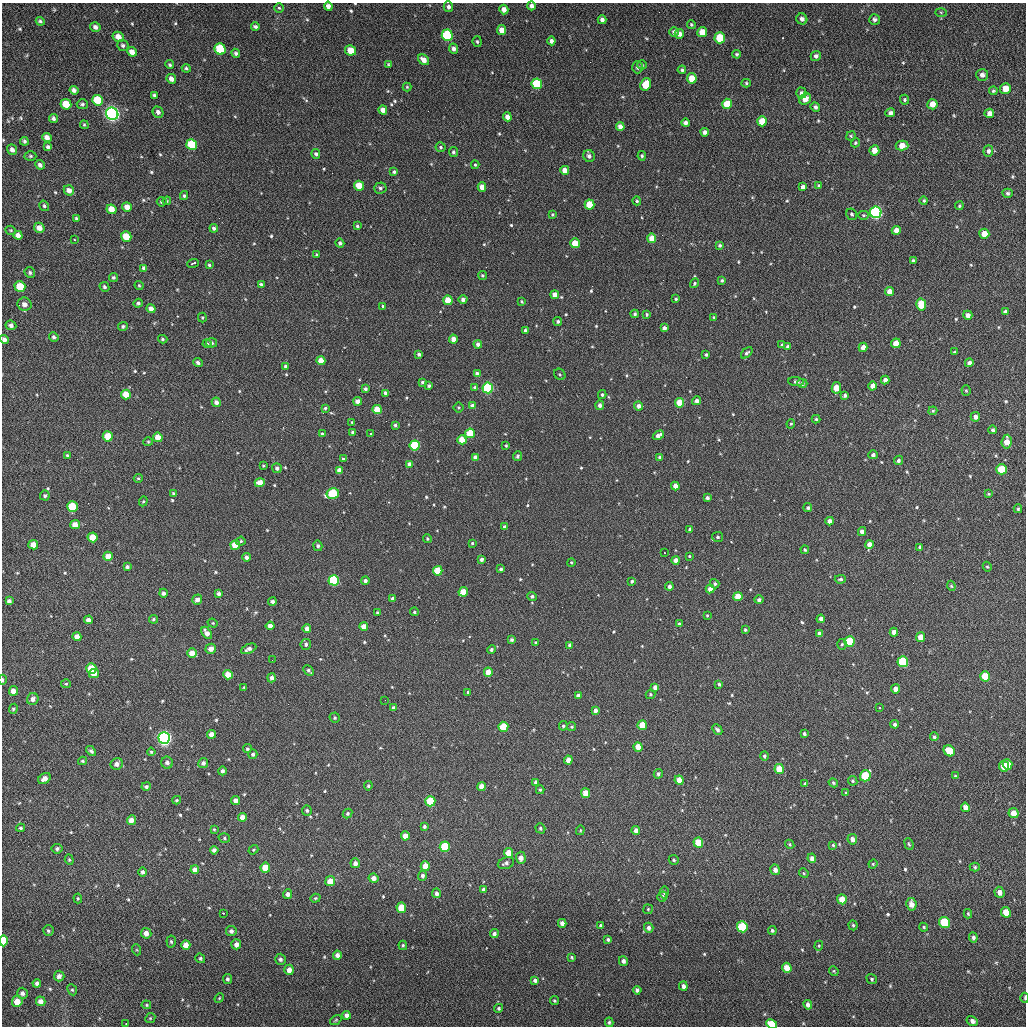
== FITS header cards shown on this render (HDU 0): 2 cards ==
NAXIS1  =                 1024 / length of data axis 1
NAXIS2  =                 1024 / length of data axis 2

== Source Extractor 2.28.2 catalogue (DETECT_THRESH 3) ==
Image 1024 x 1024 px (HDU 0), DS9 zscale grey, 1 PNG px = 1 image px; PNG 1028 x 1028 px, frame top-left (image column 1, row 1024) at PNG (2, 3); each listed source drawn as its Kron ellipse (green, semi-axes under 4 px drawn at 4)
Background 70.2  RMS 11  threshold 32.4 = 3 sigma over >= 5 px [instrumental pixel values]
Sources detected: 632; of the 632, the 500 brightest by FLUX_AUTO listed and drawn (132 fainter detections omitted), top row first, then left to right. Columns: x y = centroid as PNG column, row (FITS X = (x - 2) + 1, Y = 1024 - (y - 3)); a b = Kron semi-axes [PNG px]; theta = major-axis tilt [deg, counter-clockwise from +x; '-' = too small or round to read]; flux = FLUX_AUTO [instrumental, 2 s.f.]
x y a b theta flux
328 6 4 4 - 3100
531 6 4 4 - 2500
448 7 5 4 - 2100
279 8 5 5 - 1000
504 9 5 4 - 4500
941 12 6 4 -2 870
802 19 6 5 - 2700
875 19 5 5 - 2100
602 20 4 4 - 2800
40 21 4 4 - 1300
691 24 4 3 - 980
255 26 4 3 - 1600
95 27 5 5 - 2700
502 30 5 4 - 6600
674 32 5 4 - 2800
702 32 5 5 - 9300
679 34 5 5 - 3700
447 35 6 5 - 55000
118 37 6 5 - 5400
720 38 5 5 - 22000
551 41 4 4 - 2700
477 42 5 4 - 1200
123 45 6 5 - 1600
220 49 6 5 - 31000
453 49 5 4 - 3000
351 50 5 5 - 11000
132 52 5 4 - 4800
236 53 5 4 - 1700
737 54 4 4 - 1100
816 56 5 5 - 2300
424 60 6 4 -40 5300
388 64 4 4 - 850
170 65 4 4 - 1200
642 65 4 4 - 970
638 67 6 5 - 2000
186 68 4 3 - 1200
682 70 4 4 - 1200
982 75 6 6 - 3200
692 78 5 5 - 13000
171 79 5 4 - 4000
746 83 4 4 - 970
537 84 5 5 - 34000
646 84 6 5 - 13000
407 87 4 4 - 870
1005 88 5 5 - 7800
74 90 4 4 - 2500
993 91 4 4 - 1000
801 93 5 5 - 2500
154 95 4 3 - 1300
805 99 6 5 - 6800
98 100 6 5 - 20000
905 100 5 4 - 1100
66 104 5 5 - 15000
82 104 5 5 - 1400
727 104 5 5 - 20000
932 104 5 5 - 6900
815 107 5 4 - 2000
383 110 4 4 - 5000
158 112 6 5 - 3000
890 113 5 4 - 2600
989 113 5 4 - 4200
112 114 6 6 - 280000
507 117 4 4 - 5300
53 118 4 4 - 1800
762 121 5 5 - 12000
686 123 4 4 - 2700
84 125 4 3 - 850
620 127 4 4 - 5100
705 132 4 4 - 2700
851 136 5 4 - 860
47 137 5 4 - 4100
24 141 4 3 - 1400
855 143 5 4 - 990
192 144 5 5 - 30000
902 146 6 5 - 8500
48 147 4 4 - 1600
441 147 5 5 - 1300
12 150 5 4 - 2800
874 150 5 5 - 7100
988 151 6 5 - 2000
453 152 5 4 - 1600
316 154 5 4 - 1700
30 156 6 4 0 1300
589 156 6 5 - 2500
642 156 5 3 - 1100
40 165 5 4 - 2400
475 165 4 4 - 1100
565 170 4 4 - 6000
394 172 4 3 - 1300
359 186 5 4 - 14000
819 186 4 4 - 1300
482 187 4 4 - 7100
803 187 4 4 - 2900
380 188 6 5 - 1800
69 190 5 5 - 4600
1008 193 5 4 - 1600
184 196 4 3 - 1300
924 200 4 4 - 1000
167 201 4 4 - 840
637 201 4 4 - 1100
162 202 5 4 - 1400
589 204 5 5 - 19000
44 206 5 4 - 1200
959 206 4 3 - 880
127 207 5 4 - 5500
111 209 5 4 - 7700
876 212 6 5 - 150000
852 214 6 5 - 1500
552 215 3 3 - 990
863 215 5 4 - 920
76 218 4 3 - 1000
357 226 3 3 - 1100
39 228 5 5 - 5600
214 228 4 4 - 1800
11 230 5 4 - 860
896 230 4 4 - 4700
984 234 5 5 - 9300
18 235 5 4 - 3900
126 237 5 5 - 16000
652 238 4 4 - 11000
74 240 3 3 - 1700
340 243 4 4 - 1700
575 243 5 4 - 16000
720 245 3 3 - 1200
317 255 3 3 - 1100
913 260 3 3 - 990
193 263 6 3 20 4800
209 265 3 3 - 1100
144 268 4 4 - 2900
30 273 5 5 - 1500
482 275 5 4 - 990
113 277 4 4 - 1400
722 280 4 4 - 1200
695 283 5 4 - 1200
261 284 4 3 - 1400
139 285 4 3 - 810
20 286 5 5 - 17000
104 287 5 4 - 1700
890 291 4 4 - 6600
555 295 4 4 - 5200
676 299 3 3 - 980
448 300 5 4 - 15000
463 300 4 4 - 2600
522 302 4 4 - 990
138 303 5 4 - 1600
24 304 7 6 - 4800
921 305 6 5 - 16000
383 306 3 3 - 990
151 309 4 4 - 4500
1005 312 4 4 - 2700
635 314 4 4 - 1500
647 314 3 3 - 990
968 315 4 4 - 3600
202 317 5 4 - 810
714 317 4 3 - 930
558 321 4 4 - 1400
11 325 5 4 - 2700
123 326 5 4 - 1300
664 328 4 4 - 3100
525 330 4 3 - 1700
54 337 5 4 - 1600
4 339 4 4 - 3000
163 339 5 4 - 1200
454 339 4 4 - 6200
211 343 5 5 - 2000
896 343 5 4 - 10000
207 344 4 4 - 1200
478 344 4 4 - 2600
782 345 4 4 - 960
788 347 4 4 - 1700
863 347 5 4 - 4600
954 352 3 3 - 890
747 353 7 4 42 1600
419 354 4 3 - 1800
706 355 3 3 - 1200
321 361 4 4 - 9000
198 363 5 4 - 2300
969 363 4 4 - 3000
285 366 4 3 - 1200
477 374 4 4 - 4300
560 374 6 5 - 1300
885 380 4 4 - 3500
422 382 3 3 - 1400
796 382 8 4 -5 1400
802 383 5 4 - 1900
429 386 3 3 - 1500
873 386 4 4 - 5300
475 388 4 3 - 1900
488 388 5 5 - 82000
836 388 6 4 79 13000
365 389 3 3 - 1600
966 390 5 4 - 890
386 393 4 4 - 3100
126 394 5 5 - 14000
602 395 4 3 - 1200
845 395 4 4 - 1800
358 401 4 4 - 4900
696 401 4 4 - 3100
216 402 5 4 - 3100
680 403 5 4 - 14000
600 405 4 4 - 2800
473 406 4 4 - 3600
639 406 4 4 - 3100
458 407 5 5 - 910
325 408 4 3 - 1100
377 410 4 4 - 16000
933 411 4 3 - 1000
975 417 5 4 - 3000
816 419 4 4 - 1000
352 422 3 3 - 970
791 424 5 4 - 990
395 425 3 3 - 1300
993 430 4 4 - 1600
353 432 4 3 - 1700
470 433 5 5 - 18000
322 434 4 3 - 1200
371 434 3 3 - 1500
658 435 6 4 32 3600
108 436 5 5 - 16000
158 437 5 4 - 8600
462 440 4 4 - 11000
148 442 5 4 - 930
1007 442 7 5 86 8600
415 445 5 5 - 46000
506 446 3 2 - 870
67 455 4 4 - 850
873 455 4 4 - 2200
517 456 5 4 - 1300
475 457 4 4 - 3800
660 457 4 4 - 1400
343 458 3 3 - 2000
898 460 5 4 - 1700
410 464 4 4 - 4400
263 466 3 3 - 850
277 468 5 4 - 2200
1001 469 5 5 - 24000
339 470 4 4 - 4700
138 478 4 4 - 960
260 483 5 4 - 9900
675 486 4 4 - 4700
173 494 4 3 - 1500
333 494 6 5 - 43000
989 494 4 3 - 810
45 496 5 5 - 1500
707 498 4 3 - 2000
143 501 5 4 - 890
72 506 5 5 - 24000
808 508 4 4 - 1500
1018 509 4 3 - 1100
830 521 4 4 - 4300
75 525 5 4 - 6700
505 527 4 3 - 2400
690 529 4 3 - 2200
862 532 4 4 - 3300
93 537 5 5 - 14000
718 537 5 5 - 1500
427 538 4 4 - 1100
241 541 4 4 - 1100
472 543 3 3 - 830
869 544 4 4 - 4900
33 545 5 4 - 6800
235 545 5 5 - 12000
318 546 5 4 - 2000
920 547 4 3 - 1400
805 550 4 4 - 1100
664 553 3 2 - 870
108 556 5 4 - 7000
689 556 3 3 - 2300
247 557 4 4 - 2500
481 559 4 3 - 2100
676 560 4 4 - 4200
571 562 4 4 - 970
127 567 4 4 - 1600
987 567 5 4 - 930
501 569 3 3 - 1500
438 571 5 5 - 19000
840 579 5 4 - 1300
334 580 5 5 - 60000
365 581 4 4 - 2000
632 581 3 3 - 1300
715 584 5 4 - 1500
669 586 4 4 - 2600
951 586 5 4 - 900
710 589 4 4 - 4500
463 592 5 4 - 13000
163 593 4 4 - 2000
219 594 4 4 - 2000
532 596 5 4 - 1500
738 596 4 4 - 11000
393 598 4 4 - 1700
197 600 5 4 - 3100
759 600 4 4 - 1800
9 601 4 4 - 2200
272 602 4 3 - 2000
377 612 3 3 - 940
414 612 4 4 - 1100
707 615 3 2 - 910
153 619 4 4 - 1200
821 619 4 4 - 2900
88 620 4 4 - 2800
213 623 5 4 - 830
679 624 3 3 - 1400
270 626 4 4 - 4500
364 627 4 4 - 7200
307 628 4 4 - 4000
745 630 3 3 - 1200
894 632 4 4 - 5000
207 633 7 4 -57 4800
819 633 4 4 - 2500
77 637 4 4 - 5500
920 637 5 4 - 7400
512 640 3 3 - 1800
850 641 5 5 - 32000
535 642 3 3 - 980
306 644 5 5 - 2000
842 644 5 4 - 1100
570 645 4 3 - 2300
211 649 5 4 - 4600
249 649 8 4 24 3000
491 649 4 4 - 1700
192 653 4 4 - 7100
272 660 2 2 - 1900
903 662 5 5 - 38000
91 668 5 5 - 18000
309 671 6 4 -46 1600
488 672 4 4 - 8000
94 674 5 4 - 7000
228 675 5 4 - 10000
985 676 5 5 - 17000
272 678 4 4 - 2300
2 680 5 2 - 1200
66 684 5 4 - 970
719 684 4 3 - 1200
244 687 3 3 - 980
655 687 4 4 - 3500
895 689 4 4 - 5300
13 691 5 4 - 5300
468 692 3 3 - 1000
650 694 5 4 - 910
578 696 4 4 - 2700
33 699 6 5 - 3100
385 700 2 2 - 870
393 708 4 3 - 1700
879 708 3 3 - 1100
13 709 5 4 - 1100
595 710 4 4 - 2600
335 718 5 5 - 1400
895 724 4 4 - 1800
642 725 5 4 - 14000
563 726 5 4 - 1300
503 727 5 5 - 22000
572 727 4 4 - 1100
717 730 6 4 -47 1900
211 734 4 4 - 4900
804 734 4 3 - 1600
934 737 4 4 - 1300
164 738 6 6 - 280000
638 747 5 4 - 10000
247 749 4 4 - 1200
91 751 6 4 -42 1600
949 751 6 5 - 16000
151 752 4 4 - 890
253 754 5 4 - 1700
764 756 4 4 - 1300
568 760 4 4 - 6100
82 761 4 3 - 1100
167 763 6 5 - 2700
203 763 5 5 - 2200
117 764 6 5 - 3700
1008 764 5 5 - 8500
1004 766 5 5 - 13000
779 769 5 4 - 15000
222 771 4 4 - 2000
658 774 5 4 - 1600
865 776 5 5 - 33000
955 776 4 4 - 880
44 779 7 5 38 4800
679 780 5 4 - 8700
853 781 5 4 - 1300
536 782 4 4 - 3000
805 783 4 3 - 830
833 783 5 4 - 1100
146 786 5 4 - 1600
368 786 4 4 - 1200
482 787 4 4 - 7400
540 790 4 3 - 1100
585 793 5 4 - 9200
846 793 4 3 - 840
177 800 4 3 - 870
235 800 4 4 - 3800
430 801 5 5 - 28000
965 807 5 4 - 4700
307 810 5 5 - 1500
348 813 5 4 - 1500
1014 813 5 5 - 9300
242 817 4 4 - 5600
131 820 5 4 - 4800
424 826 4 4 - 1500
21 828 4 3 - 1000
540 828 5 4 - 1400
214 829 4 3 - 830
580 830 5 4 - 820
636 830 4 4 - 3600
405 836 4 4 - 6800
224 838 6 4 -17 1300
852 839 5 5 - 3700
698 843 5 5 - 21000
790 844 5 4 - 940
909 844 6 3 -68 990
833 845 4 4 - 950
445 847 5 5 - 32000
57 849 5 5 - 1400
214 850 4 4 - 2400
253 850 5 4 - 810
508 853 5 4 - 10000
521 858 6 5 - 4000
812 858 5 4 - 3400
69 860 5 4 - 850
674 860 5 4 - 1200
355 863 5 4 - 3300
506 863 8 5 22 2200
873 864 4 4 - 810
425 866 5 4 - 9900
975 867 5 4 - 1000
265 868 5 5 - 13000
195 870 4 4 - 5000
775 870 5 5 - 3700
142 872 5 4 - 1800
804 873 5 4 - 880
422 876 5 4 - 2200
373 878 5 4 - 3800
330 881 5 5 - 9200
483 890 4 4 - 2200
664 892 6 4 86 1200
999 892 5 5 - 4000
436 893 5 4 - 2100
288 894 5 4 - 2900
662 897 5 5 - 1500
78 898 5 4 - 860
315 898 5 4 - 1000
842 899 5 4 - 9500
911 904 6 5 - 5700
401 908 5 4 - 16000
648 909 5 4 - 820
1006 912 5 5 - 11000
223 913 3 2 - 1200
968 914 4 3 - 960
944 922 6 5 - 39000
562 923 4 4 - 3500
600 925 4 4 - 920
853 925 5 4 - 1000
742 927 5 5 - 39000
924 927 4 3 - 970
649 928 5 4 - 2600
772 930 4 4 - 1500
48 931 5 5 - 1300
231 931 5 5 - 2200
146 933 5 5 - 4900
494 934 4 4 - 2200
973 937 5 4 - 2100
608 939 4 4 - 1600
3 941 5 4 - 23000
171 942 6 4 -84 1300
236 944 5 5 - 4000
186 945 5 4 - 6600
403 945 5 3 - 910
819 946 5 4 - 920
137 950 5 3 - 820
337 955 4 4 - 3500
572 957 3 3 - 990
200 958 5 4 - 1100
280 959 5 5 - 2000
623 961 5 4 - 2500
787 968 5 4 - 10000
289 970 5 5 - 4500
834 971 5 4 - 820
59 976 5 5 - 3200
227 979 5 4 - 1600
872 979 5 4 - 1100
535 980 4 4 - 1900
37 983 4 4 - 1800
683 986 4 4 - 2800
72 990 6 4 -65 1100
637 990 4 4 - 2500
22 993 5 5 - 2400
219 998 5 4 - 830
1025 998 5 2 - 1300
17 1001 5 5 - 6900
41 1001 5 4 - 3500
554 1001 4 4 - 1100
146 1005 5 4 - 880
808 1005 5 4 - 3300
499 1008 4 4 - 1300
346 1015 4 4 - 3700
150 1018 5 4 - 990
336 1020 6 4 36 980
972 1021 6 5 - 2600
609 1022 5 4 - 1100
126 1024 3 2 - 820
772 1024 5 4 - 17000
At the frame edge (FLAGS 8, measured only in part): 6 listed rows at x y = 531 6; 4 339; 2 680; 3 941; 1025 998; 772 1024
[132 fainter detections neither listed nor drawn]